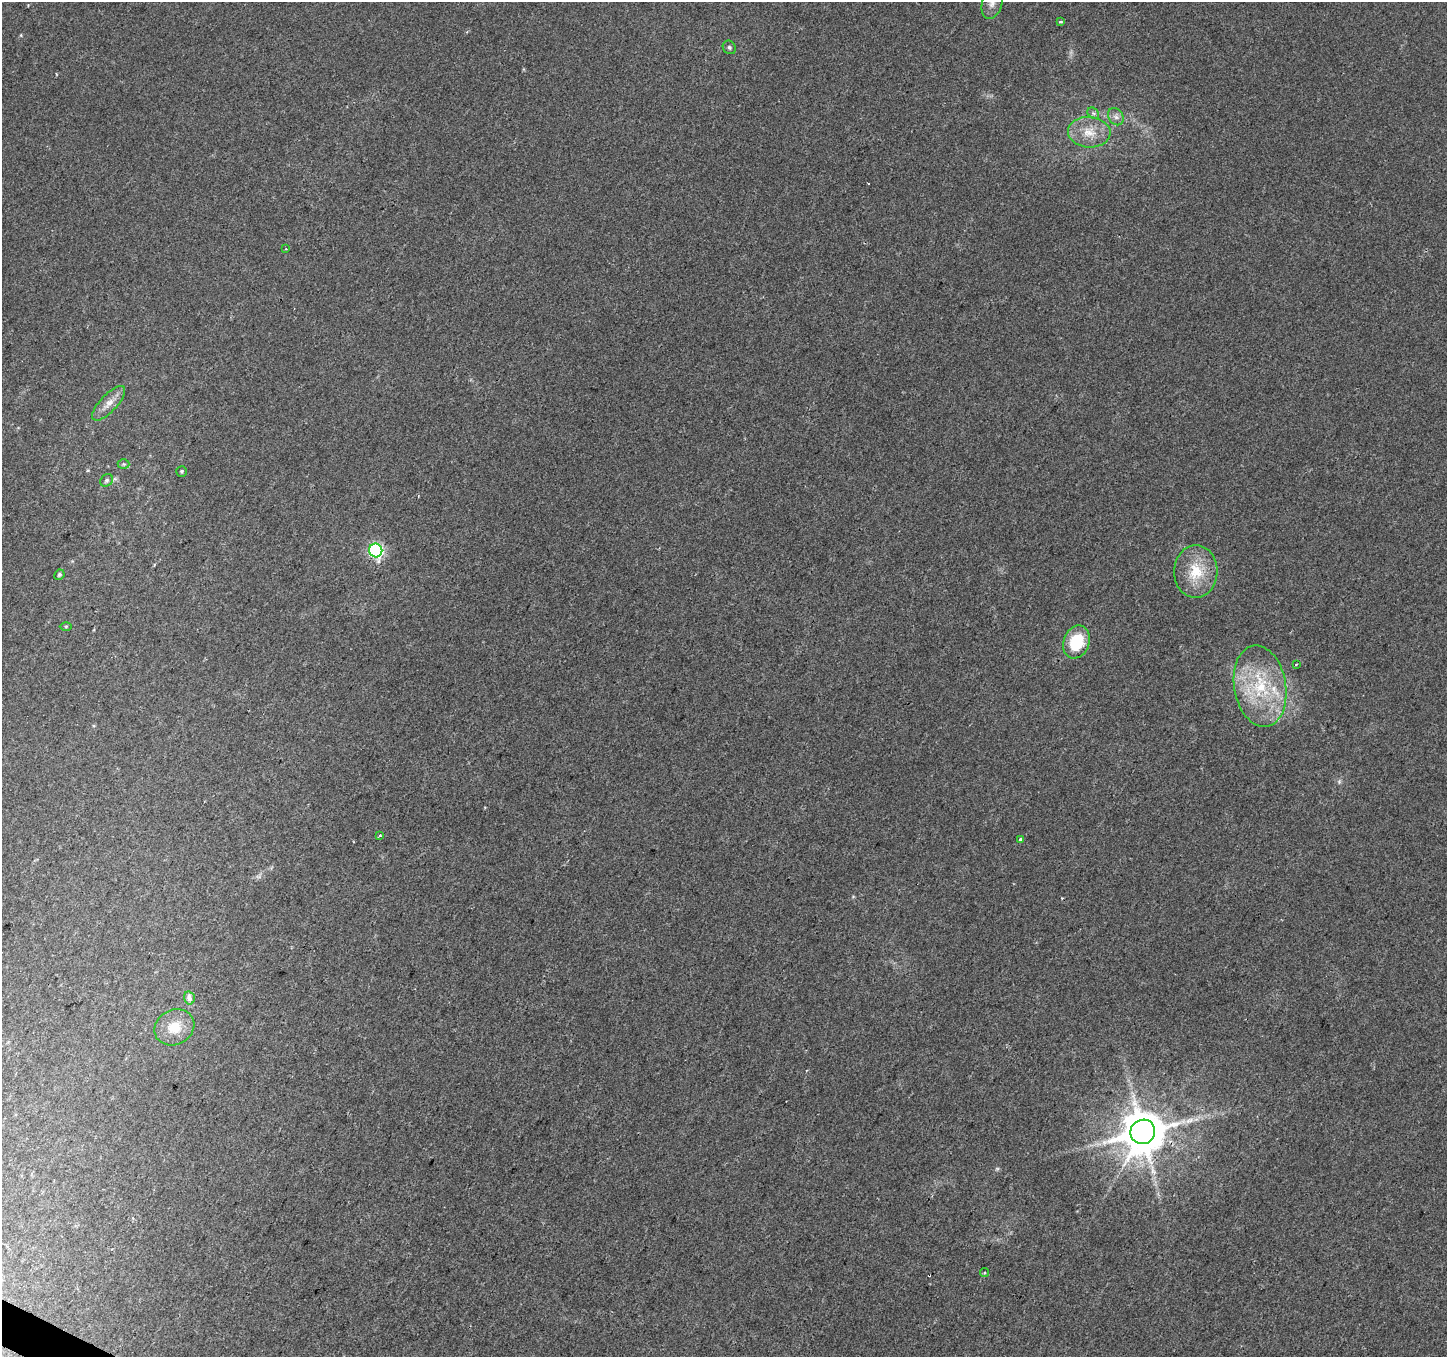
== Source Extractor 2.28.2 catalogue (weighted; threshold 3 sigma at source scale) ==
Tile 7 of 4 x 4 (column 3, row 2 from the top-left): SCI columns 2892-4336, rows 2908-4262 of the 5788 x 5880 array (HDU 1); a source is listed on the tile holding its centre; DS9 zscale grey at full resolution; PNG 1449 x 1359 px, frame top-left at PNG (2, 2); each listed source drawn as its Kron ellipse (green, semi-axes under 4 px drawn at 4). Shown black and unused: <1% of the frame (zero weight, under 2 of 3 exposures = <1% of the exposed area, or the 3 px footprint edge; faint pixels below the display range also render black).
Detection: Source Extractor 2.28.2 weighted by HDU 2 'WHT'; one run over the whole footprint, this tile lists its part. Background 0.0297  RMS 0.0064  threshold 0.0286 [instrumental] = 3 sigma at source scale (4.5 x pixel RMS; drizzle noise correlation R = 1.50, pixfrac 1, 0.0396/0.0396 arcsec/px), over >= 5 px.
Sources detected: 28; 1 too faint to see at this stretch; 2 cosmic-ray / hot-pixel residue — neither listed nor drawn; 1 inside a brighter listed object's ellipse — not listed separately; the other 24 listed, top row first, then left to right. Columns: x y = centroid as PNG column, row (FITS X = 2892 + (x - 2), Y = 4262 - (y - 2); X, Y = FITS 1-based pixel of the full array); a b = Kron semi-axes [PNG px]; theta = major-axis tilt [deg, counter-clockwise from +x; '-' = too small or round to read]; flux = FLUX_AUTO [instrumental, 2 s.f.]
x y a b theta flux
992 4 16 10 72 5.1
1061 22 3 3 - 1.3
729 47 7 6 - 1.4
1093 113 6 5 - 1.3
1116 117 9 7 -56 2.7
1089 132 21 15 -4 13
286 249 3 2 - 0.55
109 403 22 8 47 6.7
124 464 6 5 - 0.98
182 471 5 5 - 0.92
107 480 7 5 46 1.4
376 550 7 6 - 120
1196 572 26 21 88 21
59 575 5 5 - 1.1
66 626 6 4 1 0.85
1077 642 17 13 70 25
1296 665 3 3 - 0.59
1260 686 41 26 -80 47
380 835 4 3 - 0.89
1021 839 4 4 - 5.7
189 998 6 5 - 4.1
174 1027 20 17 27 16
1143 1132 12 12 - 2500
984 1273 4 3 - 0.89
Overlapping masked pixels (flux is a lower limit): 1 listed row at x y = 1143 1132
Isophote crosses this tile's border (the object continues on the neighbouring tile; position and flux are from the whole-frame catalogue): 1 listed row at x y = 992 4